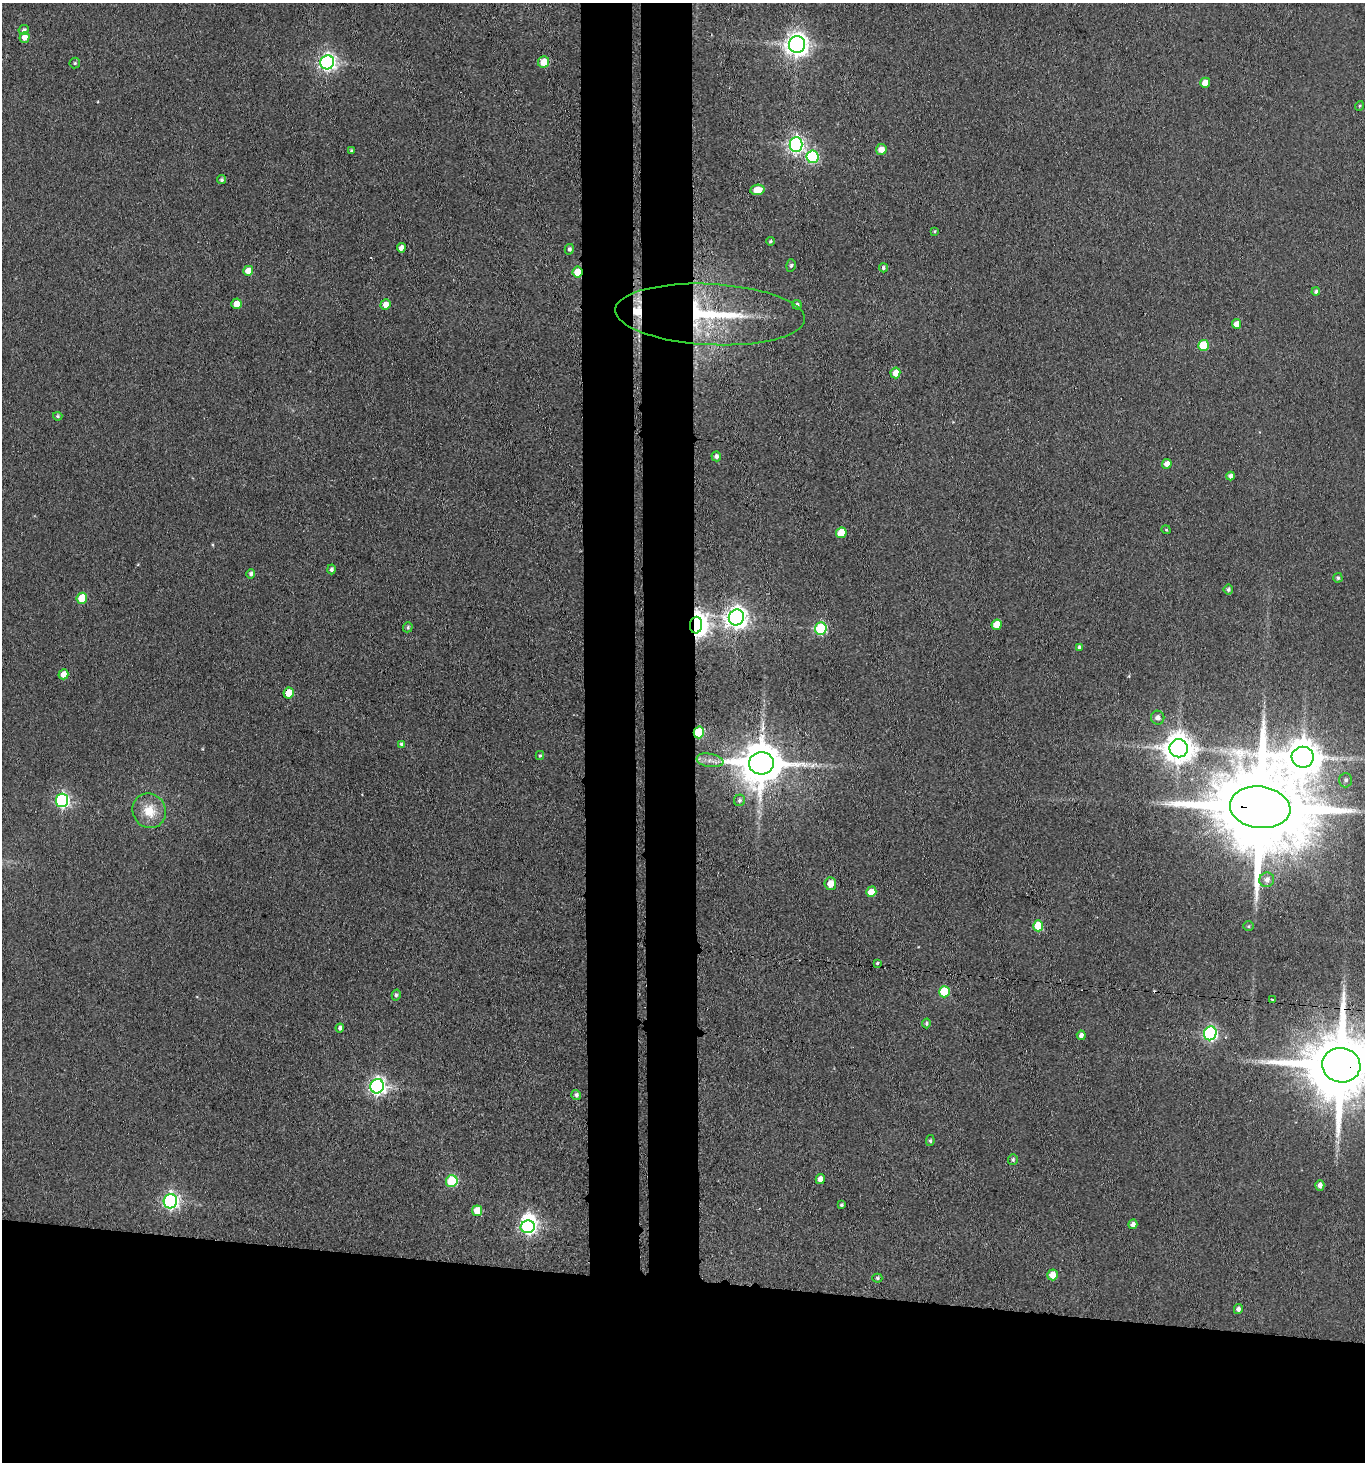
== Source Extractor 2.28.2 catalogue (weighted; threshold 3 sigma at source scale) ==
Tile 8 of 3 x 3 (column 2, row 3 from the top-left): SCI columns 1583-2945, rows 6-1465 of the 4470 x 4389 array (HDU 1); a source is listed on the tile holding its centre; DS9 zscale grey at full resolution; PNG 1367 x 1464 px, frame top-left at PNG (2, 3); each listed source drawn as its Kron ellipse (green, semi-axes under 4 px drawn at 4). Shown black and unused: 19% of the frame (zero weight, under 3 of 4 exposures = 5% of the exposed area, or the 3 px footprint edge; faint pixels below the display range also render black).
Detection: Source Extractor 2.28.2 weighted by HDU 2 'WHT'; one run over the whole footprint, this tile lists its part. Background 0.063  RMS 0.0065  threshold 0.0292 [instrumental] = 3 sigma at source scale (4.5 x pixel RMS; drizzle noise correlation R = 1.50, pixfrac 1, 0.05/0.05 arcsec/px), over >= 5 px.
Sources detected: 95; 1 inside a brighter object's white glare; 1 cosmic-ray / hot-pixel residue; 1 long thin detection or spike segment (spike, bleed or trail) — neither listed nor drawn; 1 inside a brighter listed object's ellipse — not listed separately; the other 91 listed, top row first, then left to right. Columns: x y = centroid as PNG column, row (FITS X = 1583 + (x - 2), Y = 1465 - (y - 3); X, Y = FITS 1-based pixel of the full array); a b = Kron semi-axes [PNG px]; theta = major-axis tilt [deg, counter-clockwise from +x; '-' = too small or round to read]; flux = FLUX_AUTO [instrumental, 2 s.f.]
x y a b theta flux
24 30 5 5 - 1.8
25 37 5 5 - 5
797 45 8 8 - 500
327 62 7 6 - 250
544 62 6 5 - 12
75 63 5 5 - 0.96
1205 83 5 5 - 7.5
1359 106 5 3 - 0.57
796 145 7 6 - 210
881 149 5 5 - 5.9
351 151 3 3 - 0.96
813 157 6 6 - 75
222 180 4 4 - 1.3
757 190 7 5 8 9.2
935 231 4 3 - 0.66
770 241 4 3 - 0.92
401 248 4 4 - 3.7
569 249 5 4 - 1.8
791 265 6 4 74 1.1
883 268 5 4 - 1.4
248 271 5 5 - 9.8
578 272 5 5 - 16
1316 292 4 4 - 1.5
236 304 5 5 - 7.2
385 305 5 5 - 5.6
797 305 5 5 - 1.7
710 314 95 30 -3 93
1236 324 5 4 - 6.1
1203 345 5 5 - 26
895 373 5 5 - 7.5
58 416 5 4 - 1
716 456 5 5 - 2
1167 464 5 4 - 5.3
1231 476 4 4 - 2.5
1166 530 4 3 - 0.7
841 533 5 5 - 14
331 569 5 4 - 1.8
251 574 5 4 - 1.8
1338 578 5 4 - 1.3
1228 590 5 5 - 1.4
82 598 5 5 - 20
736 617 8 7 - 460
696 625 8 6 84 640
997 625 5 5 - 13
408 627 5 4 - 1.3
821 629 6 6 - 65
1079 647 4 3 - 1.2
63 674 5 4 - 7.4
289 693 5 5 - 12
1158 718 7 6 - 3.3
699 732 6 5 - 39
401 744 4 3 - 1.7
1179 748 9 9 - 1100
540 755 4 3 - 0.86
1303 757 11 10 - 1600
710 760 13 6 -9 4
761 763 12 11 - 2900
1346 780 7 6 - 1.9
62 800 7 6 - 140
740 800 6 5 - 1.7
1260 807 30 21 -7 17000
149 811 18 16 -54 15
1267 880 7 7 - 3.5
830 884 6 6 - 8
871 892 5 5 - 10
1038 926 5 5 - 27
1249 926 5 5 - 0.91
877 963 4 3 - 0.9
944 992 6 5 - 29
396 995 5 4 - 1.4
1272 999 3 3 - 5.3
926 1023 5 4 - 1.1
340 1028 4 4 - 2.3
1210 1033 7 6 - 140
1081 1035 5 4 - 2.6
1341 1065 19 17 -10 7400
377 1086 7 7 - 240
576 1095 5 5 - 1.7
930 1141 5 4 - 1.1
1013 1160 5 5 - 1.3
820 1179 5 4 - 5.3
452 1181 6 5 - 46
1320 1185 5 4 - 3.4
170 1201 7 6 - 190
841 1205 4 3 - 0.92
477 1211 5 5 - 11
1133 1224 5 4 - 3
528 1227 7 6 - 150
1053 1275 5 5 - 8.3
877 1278 5 4 - 1.1
1238 1309 5 4 - 2.5
Overlapping masked pixels (flux is a lower limit): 7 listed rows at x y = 578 272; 710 314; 696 625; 289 693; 699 732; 1260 807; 1341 1065
Isophote crosses this tile's border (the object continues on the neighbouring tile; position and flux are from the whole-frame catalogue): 1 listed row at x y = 1341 1065